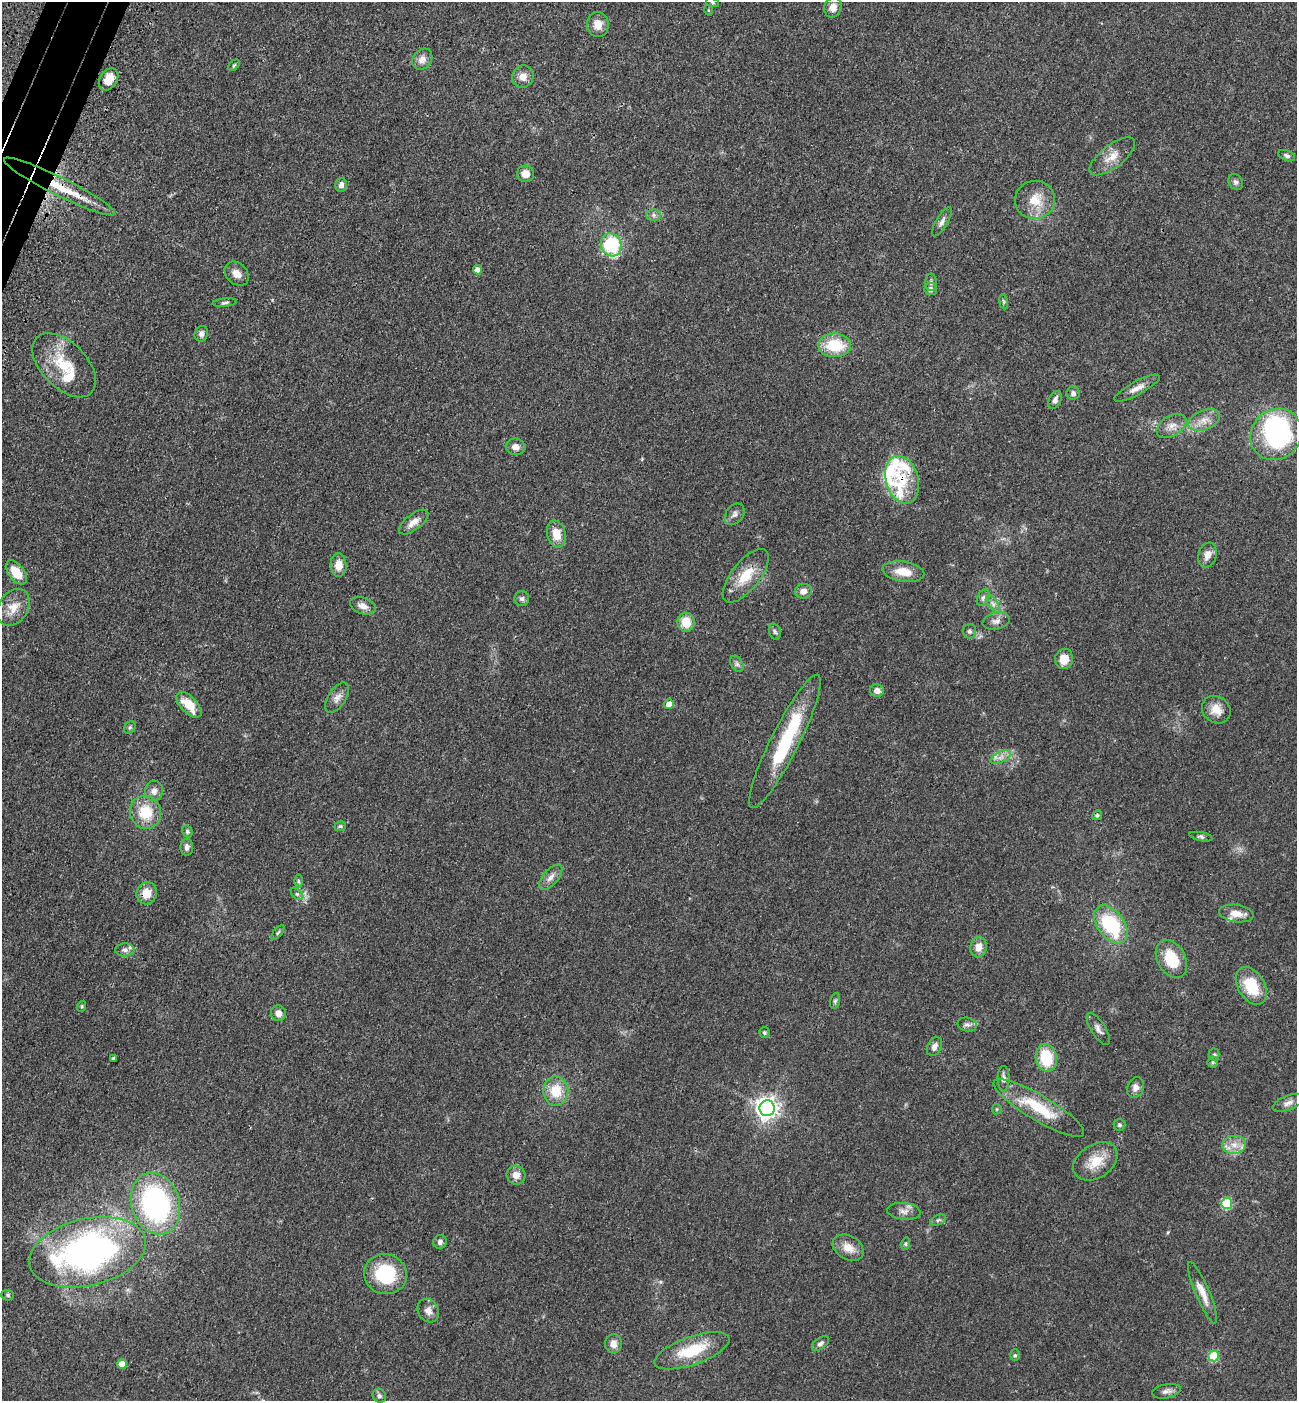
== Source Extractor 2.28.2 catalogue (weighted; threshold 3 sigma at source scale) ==
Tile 11 of 4 x 4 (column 3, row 3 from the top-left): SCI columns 2822-4116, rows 1483-2881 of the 5774 x 5764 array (HDU 1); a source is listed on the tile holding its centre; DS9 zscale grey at full resolution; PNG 1299 x 1403 px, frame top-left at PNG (2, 2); each listed source drawn as its Kron ellipse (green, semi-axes under 4 px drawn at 4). Shown black and unused: <1% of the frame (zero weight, under 3 of 4 exposures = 6% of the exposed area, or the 3 px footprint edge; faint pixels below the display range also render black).
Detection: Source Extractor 2.28.2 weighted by HDU 2 'WHT'; one run over the whole footprint, this tile lists its part. Background 0.0449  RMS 0.0053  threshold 0.0239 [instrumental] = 3 sigma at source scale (4.5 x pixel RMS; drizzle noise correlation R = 1.50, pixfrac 1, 0.05/0.05 arcsec/px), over >= 5 px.
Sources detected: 134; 1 inside a brighter object's white glare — neither listed nor drawn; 10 inside a brighter listed object's ellipse — not listed separately; the other 123 listed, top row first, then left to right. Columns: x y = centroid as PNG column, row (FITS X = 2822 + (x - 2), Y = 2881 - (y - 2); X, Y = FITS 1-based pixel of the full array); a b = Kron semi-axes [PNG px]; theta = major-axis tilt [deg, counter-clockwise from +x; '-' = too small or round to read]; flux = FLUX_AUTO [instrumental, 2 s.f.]
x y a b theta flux
713 3 7 3 -19 0.58
833 7 10 8 68 4
708 10 5 3 - 0.46
598 24 13 11 -81 5.4
422 59 11 9 51 3.8
234 65 7 4 44 0.81
523 77 11 10 - 4.2
109 79 12 8 57 6.1
1112 156 27 11 38 7.4
1287 156 9 5 -24 1.3
526 174 8 8 - 4.8
1236 182 8 7 - 1.5
341 185 7 5 78 2.2
59 187 62 9 -26 23
1035 200 20 19 - 11
653 215 7 6 - 1.5
942 222 16 5 60 2.2
611 245 12 10 -70 39
477 270 5 4 - 3.2
237 274 13 10 -45 4.4
931 282 9 5 90 1.3
931 289 6 6 - 2
1003 302 7 4 -81 0.74
225 303 12 4 6 1.2
201 334 8 6 66 2.1
835 345 16 12 -1 19
64 365 39 22 -45 21
1137 388 25 7 28 4.2
1073 393 6 6 - 1.7
1055 400 9 6 65 2.3
1204 420 16 9 21 5.3
1172 426 16 10 31 4.3
1276 434 27 24 46 77
516 447 10 8 -7 3.1
902 480 24 16 -74 15
735 514 12 8 54 2.2
414 522 17 7 38 4.5
556 534 14 9 -76 7.7
1207 555 13 9 73 4.1
339 565 11 8 -86 6.3
16 572 14 8 -53 8.4
903 572 21 10 -8 9.2
746 576 32 14 51 14
803 591 8 7 - 3.3
983 598 8 5 63 1.4
522 599 7 7 - 1.5
993 604 10 5 -55 1.7
363 606 13 8 -18 3.8
13 607 20 14 57 7.9
996 621 13 8 13 2.8
686 622 9 8 - 9.6
970 631 7 6 - 1.2
775 632 8 5 -72 1.1
1064 659 10 9 - 6.6
737 664 9 5 -60 1.5
877 691 7 6 - 3.2
337 698 17 9 57 3.5
669 704 5 5 - 5.8
189 705 16 8 -47 11
1216 710 15 13 -39 6.4
130 727 7 5 52 0.92
785 741 74 14 63 40
1001 757 11 5 27 2.7
154 791 10 9 - 2.8
146 812 17 15 -67 15
1097 815 5 4 - 0.78
340 826 6 4 19 0.77
187 831 6 5 - 0.88
1201 837 12 4 -11 1.3
187 847 8 6 88 2.3
551 877 15 7 49 3.4
298 881 6 4 -89 0.84
147 893 11 10 - 7.1
297 894 7 4 -44 1.1
1236 913 17 8 -8 5.2
1111 924 21 13 -54 37
278 932 8 4 49 0.82
978 947 10 8 78 4.6
125 950 10 6 2 2.1
1171 959 20 14 -61 17
1251 986 20 13 -59 19
835 1001 8 5 74 0.96
82 1006 5 3 - 0.55
278 1013 8 7 - 3.5
967 1025 10 6 -14 1.7
1098 1029 18 7 -57 2.6
764 1033 5 5 - 0.83
934 1047 10 7 64 2.6
1214 1055 6 5 - 0.97
113 1058 3 3 - 0.75
1046 1058 14 10 -78 19
1213 1062 5 5 - 0.89
1004 1079 13 6 -90 2.2
1136 1088 10 8 67 2.7
556 1091 15 12 -89 12
1288 1103 16 7 22 3
767 1108 8 7 - 350
1039 1108 52 12 -31 24
997 1109 5 5 - 0.61
1119 1125 6 6 - 1.1
1234 1145 12 9 6 5.1
1095 1161 24 16 33 12
516 1175 9 9 - 4.2
1227 1203 6 5 - 35
155 1204 31 24 -74 100
904 1211 17 8 -6 3.3
938 1220 8 5 24 1.1
440 1242 7 6 - 1.6
905 1244 6 4 74 0.76
848 1248 16 12 -30 6.4
87 1252 59 33 13 180
385 1274 21 20 - 32
1202 1293 33 7 -67 6.6
8 1295 6 5 - 0.93
428 1311 12 10 -60 3.5
820 1343 10 5 40 1.7
613 1344 9 8 - 3.6
692 1351 39 14 20 21
1015 1355 6 5 - 0.85
1214 1356 5 5 - 24
122 1364 5 4 - 7.7
1166 1391 15 7 11 2.4
379 1396 7 6 - 1.3
Overlapping masked pixels (flux is a lower limit): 2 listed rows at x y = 59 187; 902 480